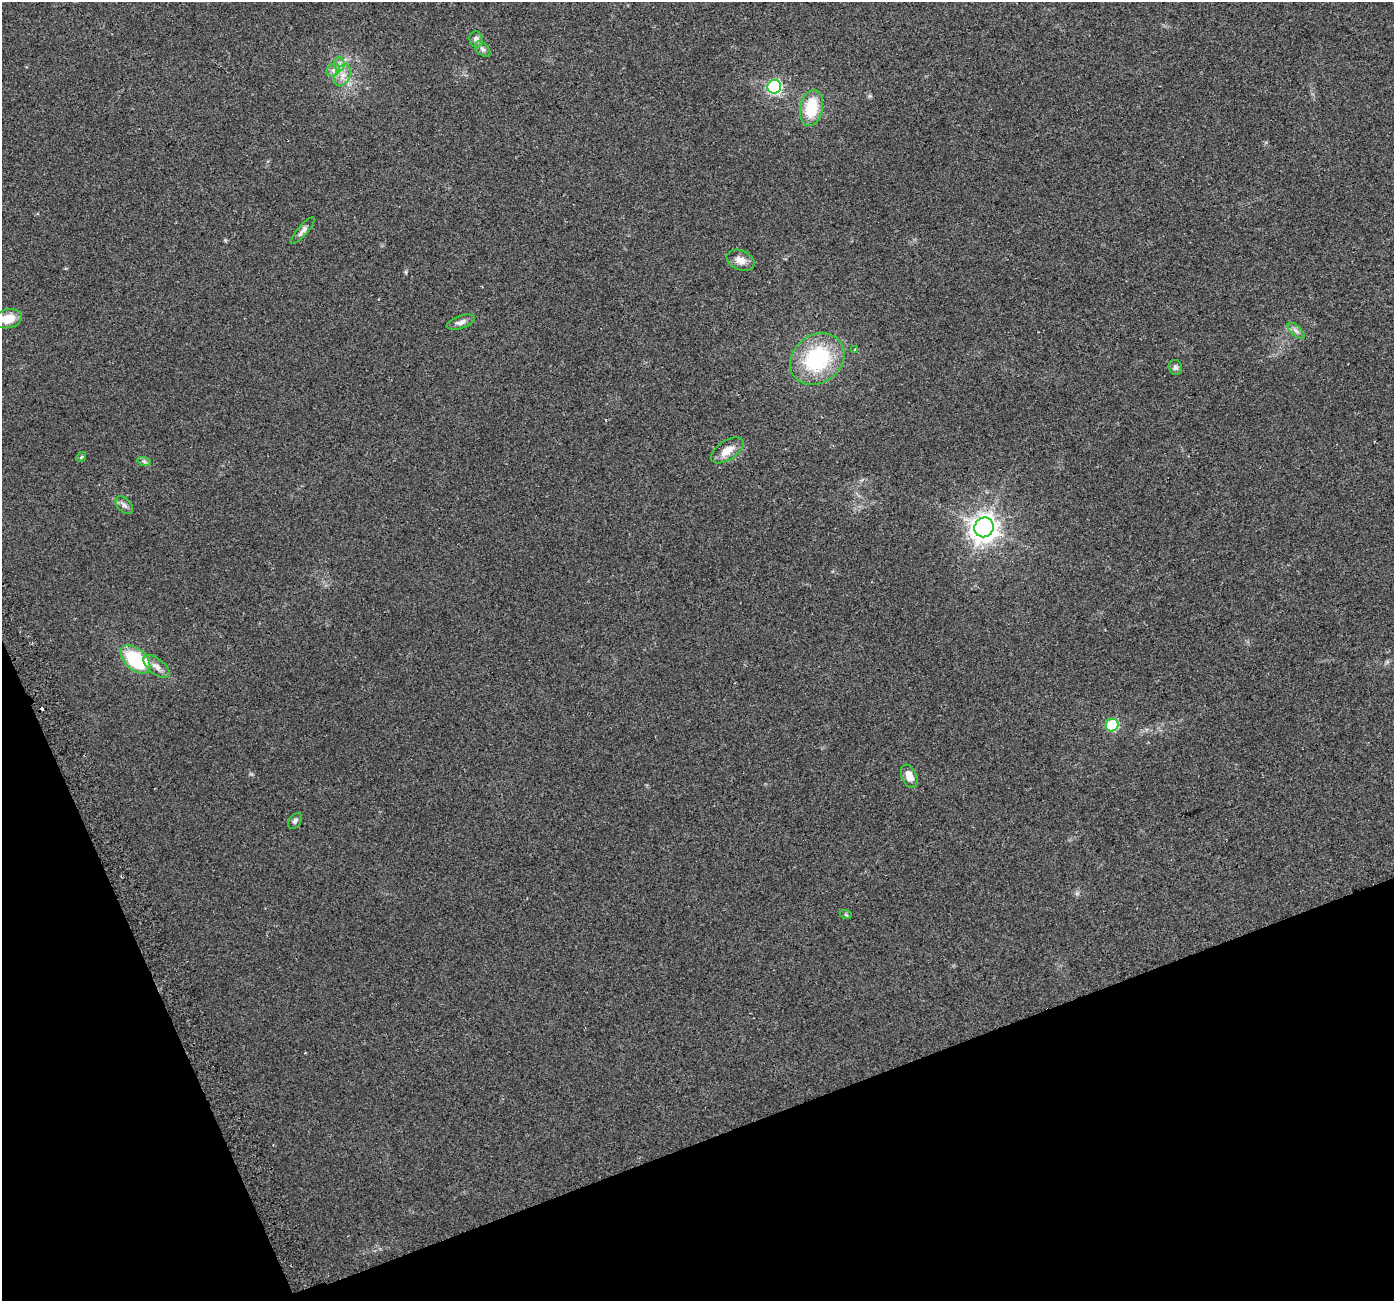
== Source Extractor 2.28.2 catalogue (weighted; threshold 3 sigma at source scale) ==
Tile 14 of 4 x 4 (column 2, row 4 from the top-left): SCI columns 1422-2813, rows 96-1394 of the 5630 x 5441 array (HDU 1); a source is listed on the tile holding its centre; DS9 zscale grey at full resolution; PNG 1396 x 1303 px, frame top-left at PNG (2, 2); each listed source drawn as its Kron ellipse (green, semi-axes under 4 px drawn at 4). Shown black and unused: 18% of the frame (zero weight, under 2 of 3 exposures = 2% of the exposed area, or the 3 px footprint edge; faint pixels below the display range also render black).
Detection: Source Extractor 2.28.2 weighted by HDU 2 'WHT'; one run over the whole footprint, this tile lists its part. Background 0.059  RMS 0.0083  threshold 0.0372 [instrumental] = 3 sigma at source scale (4.5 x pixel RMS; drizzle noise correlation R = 1.50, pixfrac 1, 0.0396/0.0396 arcsec/px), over >= 5 px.
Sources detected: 27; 1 cosmic-ray / hot-pixel residue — neither listed nor drawn; the other 26 listed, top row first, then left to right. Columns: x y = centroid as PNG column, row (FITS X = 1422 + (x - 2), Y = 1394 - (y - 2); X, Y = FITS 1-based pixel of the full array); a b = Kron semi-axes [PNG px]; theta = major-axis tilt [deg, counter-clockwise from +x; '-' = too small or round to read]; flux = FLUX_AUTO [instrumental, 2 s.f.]
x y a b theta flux
476 39 8 6 -74 4.3
483 49 9 5 -44 2.4
339 64 7 5 -90 2.5
333 70 7 6 - 2.6
343 75 11 7 67 5.8
774 87 7 6 - 110
811 108 18 11 79 29
303 230 17 5 49 3.3
741 260 15 9 -23 6.9
8 319 14 9 13 14
461 322 14 6 19 3.9
1296 331 11 5 -45 2.9
855 350 4 3 - 1.6
817 359 29 24 38 73
1175 367 8 6 -67 2.3
727 450 18 9 33 10
81 457 5 4 - 0.92
144 461 7 4 -20 1.6
124 505 10 6 -45 3.1
984 527 10 9 - 660
135 659 18 10 -42 59
156 666 16 7 -38 5.6
1112 725 6 6 - 49
909 776 12 7 -67 9.6
295 821 9 6 53 2
846 915 6 4 -19 1.1